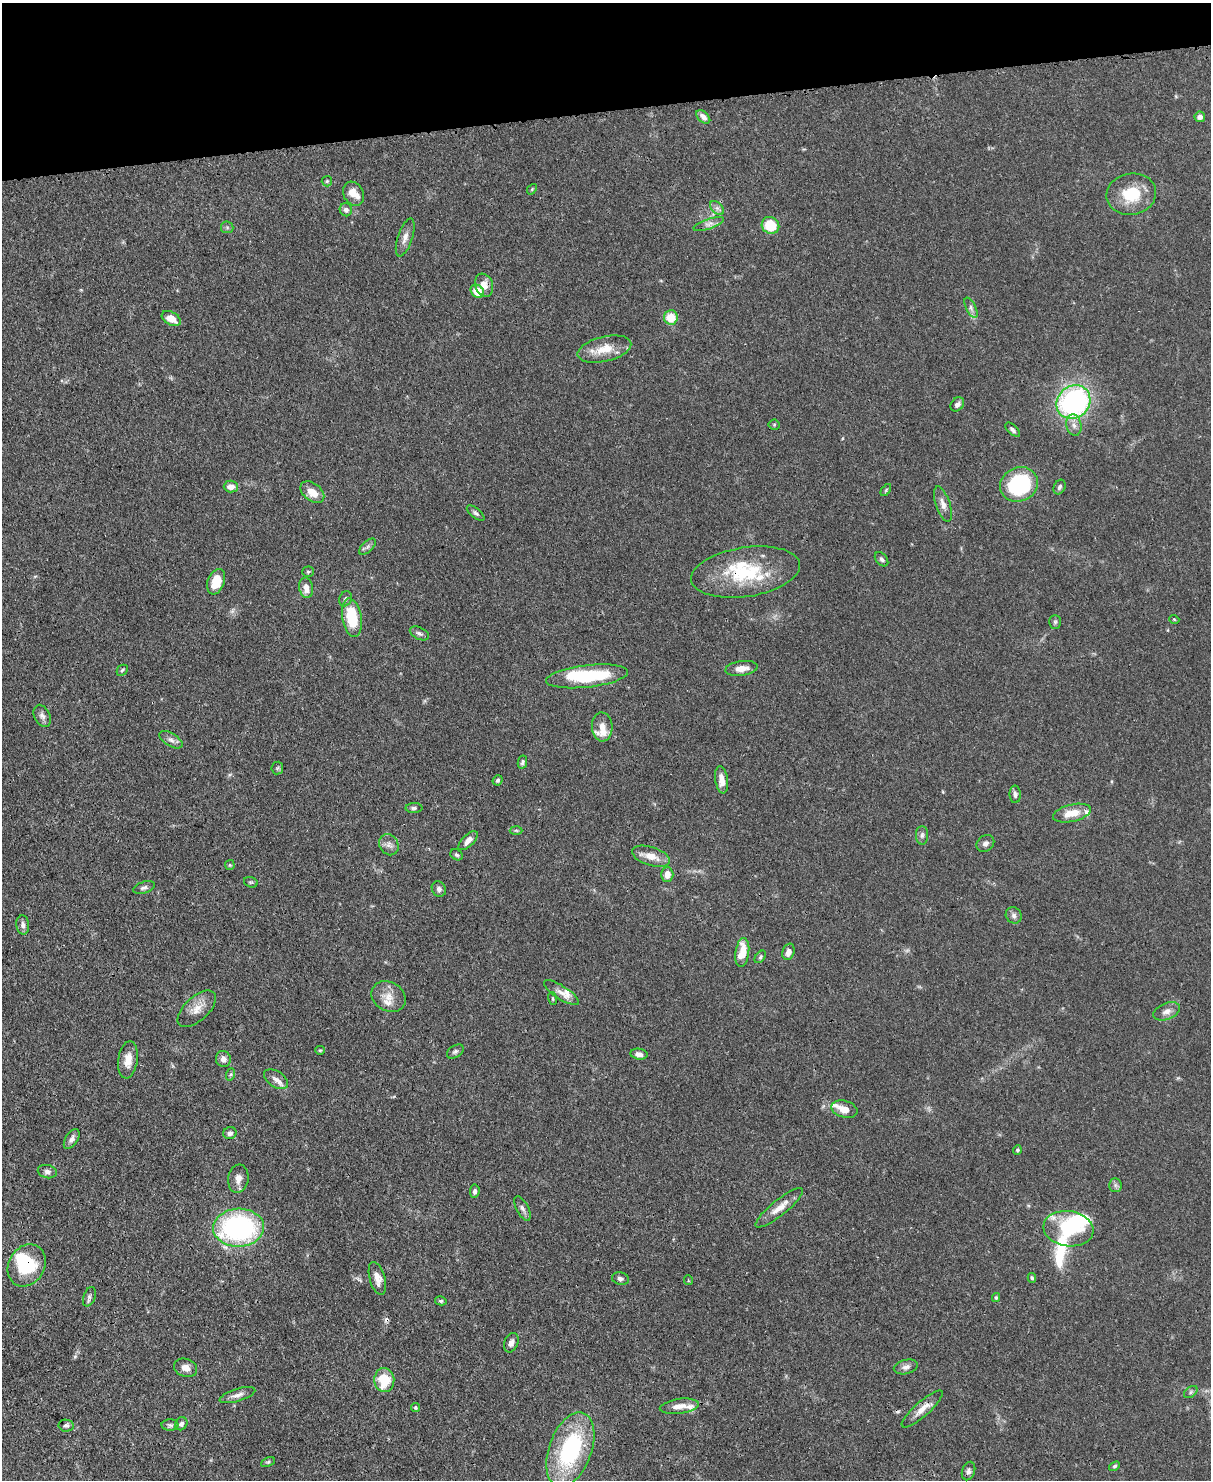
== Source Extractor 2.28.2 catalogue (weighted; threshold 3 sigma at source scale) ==
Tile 3 of 4 x 3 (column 3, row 1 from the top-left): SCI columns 2494-3702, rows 3167-4644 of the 4988 x 4969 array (HDU 1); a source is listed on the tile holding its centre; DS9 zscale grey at full resolution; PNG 1213 x 1482 px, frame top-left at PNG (2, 3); each listed source drawn as its Kron ellipse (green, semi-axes under 4 px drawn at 4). Shown black and unused: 7% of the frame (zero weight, under 3 of 4 exposures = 9% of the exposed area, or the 3 px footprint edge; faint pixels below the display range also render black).
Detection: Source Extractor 2.28.2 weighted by HDU 2 'WHT'; one run over the whole footprint, this tile lists its part. Background 0.0719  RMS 0.004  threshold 0.0181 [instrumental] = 3 sigma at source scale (4.5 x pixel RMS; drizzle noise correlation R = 1.50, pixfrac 1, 0.05/0.05 arcsec/px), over >= 5 px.
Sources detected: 141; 1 too faint to see at this stretch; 4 inside a brighter object's white glare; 2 cosmic-ray / hot-pixel residue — neither listed nor drawn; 15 inside a brighter listed object's ellipse — not listed separately; the other 119 listed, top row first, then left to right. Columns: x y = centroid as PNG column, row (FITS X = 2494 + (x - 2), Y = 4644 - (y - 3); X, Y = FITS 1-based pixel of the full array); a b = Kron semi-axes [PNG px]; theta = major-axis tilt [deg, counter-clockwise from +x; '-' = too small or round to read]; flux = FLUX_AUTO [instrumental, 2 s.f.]
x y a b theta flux
703 117 8 5 -44 2
1200 117 5 5 - 1.5
327 181 5 5 - 0.55
532 189 6 4 49 0.45
353 194 12 10 -61 4.2
1131 194 25 20 9 14
717 208 8 5 -44 1.2
346 210 6 6 - 1.7
709 224 16 5 18 1.9
770 225 9 8 - 13
227 227 6 6 - 0.79
405 237 20 7 71 2.9
484 285 12 9 -70 3.8
477 291 7 6 - 8.5
971 308 11 5 -65 1.2
671 317 7 7 - 7.7
171 318 10 6 -30 4.7
604 349 27 12 13 7.8
1073 402 18 16 44 78
957 404 8 6 48 1.5
774 425 5 5 - 0.5
1074 425 11 7 -79 2.1
1013 430 9 4 -43 0.97
1019 484 19 17 23 41
231 487 7 6 - 3
1060 487 8 5 65 1
886 490 7 3 54 0.49
312 492 13 8 -38 5.4
943 504 18 7 -71 2.7
476 513 10 4 -38 1
367 547 10 5 45 1.2
882 559 8 5 -48 0.96
308 572 5 5 - 0.53
746 572 55 24 9 28
216 582 13 8 71 7.9
306 588 10 7 -81 3.3
345 599 8 6 65 0.98
352 618 19 9 -81 16
1174 619 5 3 - 0.35
1055 622 7 5 89 0.79
419 633 10 6 -26 1.2
742 668 16 7 7 3.9
122 670 6 4 44 0.65
587 676 41 11 7 27
42 716 12 7 -63 1.8
602 727 14 10 -87 3.6
171 740 13 6 -31 1.8
522 762 6 4 78 0.89
277 768 6 6 - 0.72
498 780 5 4 - 0.7
722 780 14 6 -82 3.9
1015 794 9 5 -89 1.2
414 808 8 5 0 0.9
1072 813 19 8 13 6.9
516 830 6 4 -2 0.58
922 835 9 6 89 1.2
468 841 12 5 45 2.4
985 843 9 7 41 1.6
389 845 11 9 -58 2.1
457 855 6 5 - 0.77
651 856 20 9 -18 5.2
230 865 5 5 - 0.47
667 874 7 6 - 3.1
251 882 7 5 -17 0.67
144 888 11 5 18 1.2
439 889 8 7 - 1.3
1014 915 8 7 - 1.5
23 925 9 6 -86 1.5
742 952 14 7 83 8.2
788 952 8 6 72 2.5
760 957 7 4 51 0.71
561 993 20 6 -33 3.2
389 997 18 14 -31 5.1
552 999 6 3 -71 0.44
197 1009 23 12 43 5.3
1167 1011 14 8 22 2.6
320 1050 5 4 - 0.49
455 1052 9 6 34 1
639 1054 8 5 -8 1.8
223 1059 8 7 - 2.2
128 1060 19 9 82 4.8
231 1074 6 4 71 0.62
276 1079 13 8 -33 2.5
844 1109 13 8 -15 4.2
230 1133 7 6 - 1.5
72 1139 11 6 57 1.8
1017 1150 5 4 - 0.69
47 1172 9 6 -12 1.4
238 1179 14 10 82 3.2
1115 1185 7 6 - 1
475 1191 7 5 83 1.1
522 1208 13 6 -62 1.5
779 1208 30 7 39 5
239 1228 25 19 2 72
1068 1229 25 17 -8 24
27 1265 22 18 59 21
377 1278 17 8 -74 3.4
1032 1278 5 4 - 0.61
620 1279 8 6 -14 1.3
688 1280 5 2 - 0.41
89 1297 10 6 70 1.1
996 1298 4 4 - 0.49
441 1301 6 4 -12 0.65
511 1343 10 7 68 2
906 1367 12 7 14 1.9
186 1368 12 9 -20 2.9
384 1380 12 10 -87 12
1191 1392 7 5 38 0.83
237 1395 18 6 17 2.3
679 1406 19 7 8 3.6
415 1407 4 4 - 0.61
922 1409 26 7 41 4.2
181 1424 7 6 - 1.4
170 1425 8 6 -1 1.1
66 1426 7 6 - 1
570 1450 39 21 70 48
268 1462 7 4 25 0.66
1114 1466 6 4 39 0.61
968 1471 9 6 73 1.4
Overlapping masked pixels (flux is a lower limit): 2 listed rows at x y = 746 572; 27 1265